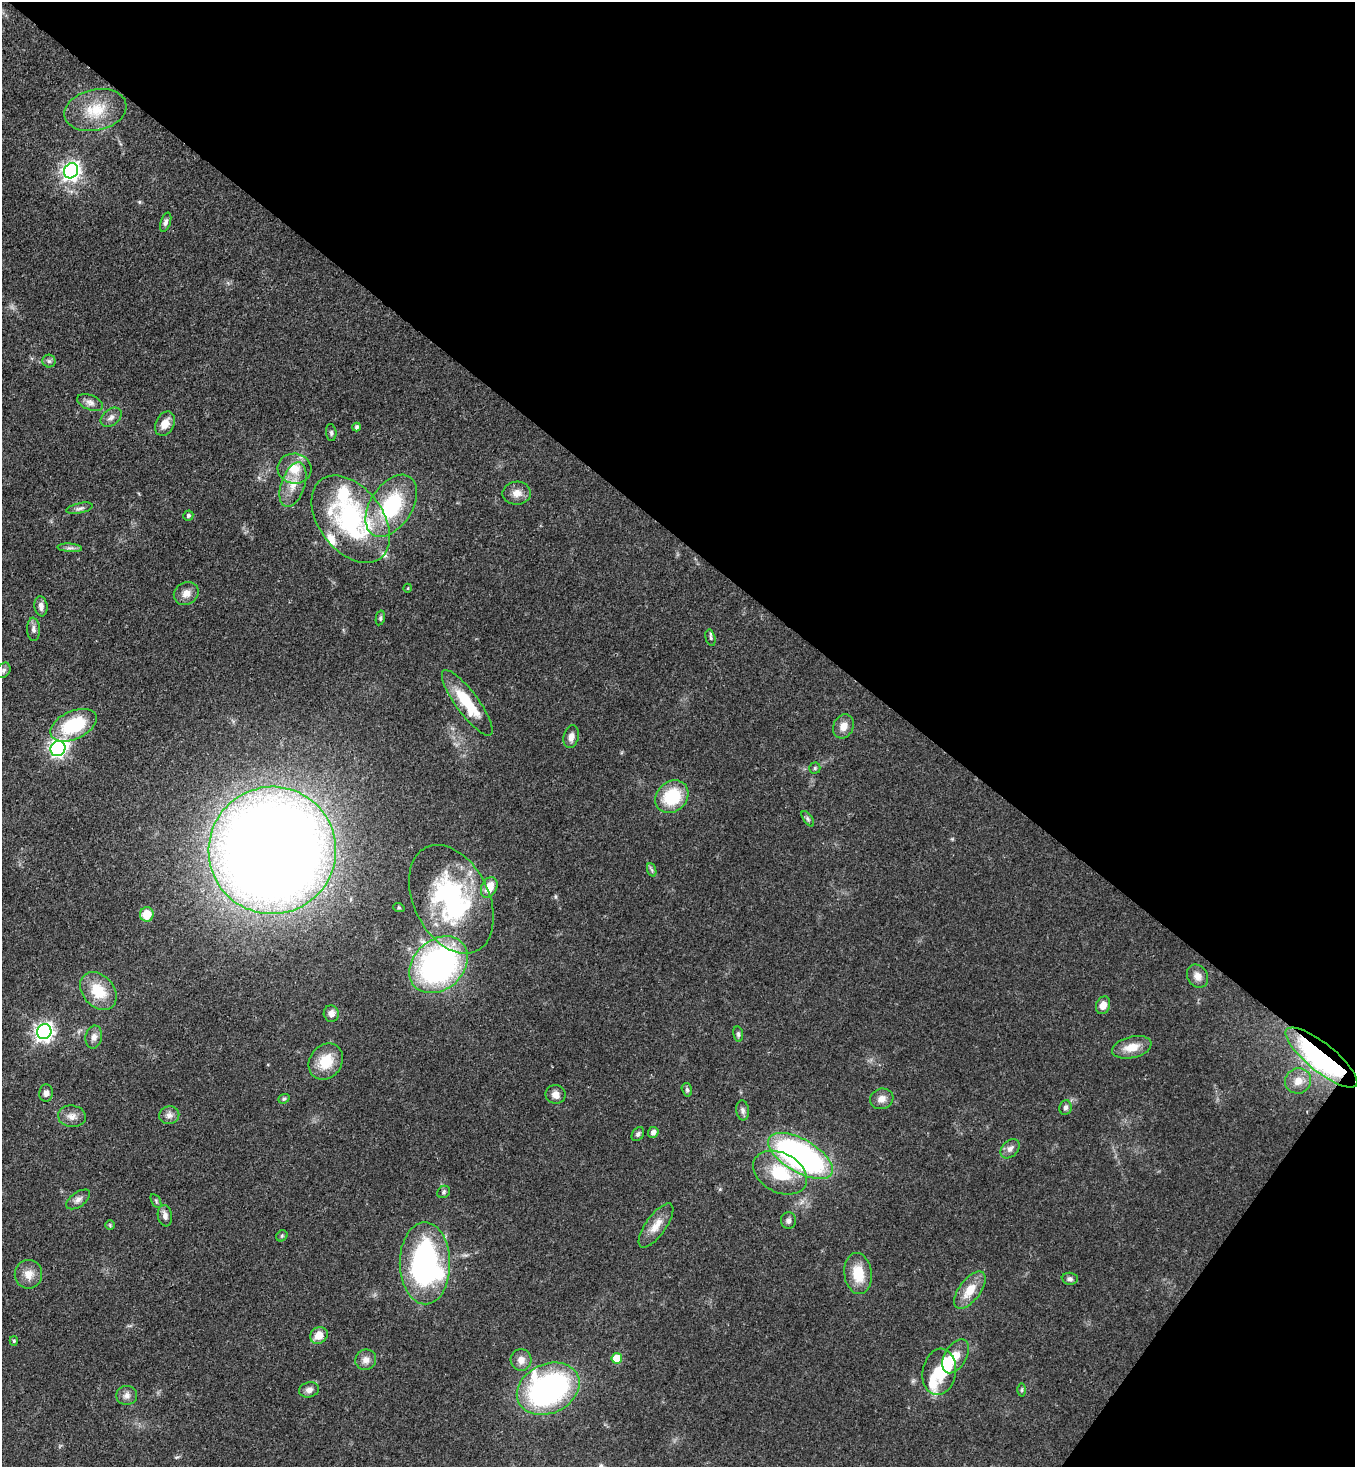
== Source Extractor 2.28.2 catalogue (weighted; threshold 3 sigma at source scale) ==
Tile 8 of 4 x 4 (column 4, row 2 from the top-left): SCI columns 4425-5777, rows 2990-4454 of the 6003 x 5980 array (HDU 1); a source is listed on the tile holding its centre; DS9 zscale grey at full resolution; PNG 1357 x 1469 px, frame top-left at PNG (2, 2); each listed source drawn as its Kron ellipse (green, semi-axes under 4 px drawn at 4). Shown black and unused: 40% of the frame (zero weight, under 3 of 4 exposures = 7% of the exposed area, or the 3 px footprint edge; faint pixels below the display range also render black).
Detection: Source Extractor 2.28.2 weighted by HDU 2 'WHT'; one run over the whole footprint, this tile lists its part. Background 0.0796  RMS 0.0039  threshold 0.0176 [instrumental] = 3 sigma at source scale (4.5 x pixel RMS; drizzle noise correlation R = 1.50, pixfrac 1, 0.05/0.05 arcsec/px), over >= 5 px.
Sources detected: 94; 3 inside a brighter object's white glare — neither listed nor drawn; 3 inside a brighter listed object's ellipse — not listed separately; the other 88 listed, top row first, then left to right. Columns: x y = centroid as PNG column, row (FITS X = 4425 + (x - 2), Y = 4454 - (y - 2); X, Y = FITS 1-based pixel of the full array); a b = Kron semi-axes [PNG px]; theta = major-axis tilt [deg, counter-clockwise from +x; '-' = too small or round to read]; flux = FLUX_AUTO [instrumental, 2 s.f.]
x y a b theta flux
95 110 31 20 13 14
71 171 8 7 - 170
166 222 10 5 71 1.2
49 361 6 6 - 0.93
90 402 13 7 -20 2.1
111 417 12 8 40 2
165 424 13 9 63 4
357 427 4 4 - 0.81
331 433 8 5 -84 0.81
294 469 17 15 -6 7.6
293 485 23 11 71 6.6
517 493 14 11 2 3.6
391 506 34 21 57 34
80 508 13 5 12 1.4
188 515 5 5 - 0.77
351 519 49 32 -53 70
70 548 12 3 -4 1.1
408 588 4 3 - 0.35
186 593 13 11 31 3.3
41 606 10 6 -83 2.1
380 618 7 4 77 0.68
33 629 11 6 -88 1.6
710 638 8 4 -76 0.8
4 670 8 6 55 1.1
467 703 40 11 -53 17
73 725 25 14 25 24
843 726 12 10 63 3.5
571 737 11 7 76 2.3
58 749 8 7 - 130
815 768 5 5 - 0.66
672 797 18 15 42 19
808 819 9 4 -55 0.86
272 850 64 63 - 890
652 870 7 4 -71 0.78
489 887 11 7 64 7.3
451 899 58 37 -64 65
399 908 6 3 -18 0.46
147 914 7 6 - 8.1
439 965 32 25 42 110
1197 976 12 10 -55 2.8
98 991 21 15 -48 12
1103 1005 9 7 69 3.5
331 1014 8 7 - 2.1
44 1032 7 7 - 170
738 1034 7 5 -81 0.84
94 1037 11 8 79 2.1
1132 1047 20 10 14 6.3
1321 1057 44 14 -39 100
326 1061 19 16 52 10
1298 1081 13 12 - 4.4
687 1090 7 5 -74 0.79
46 1093 8 7 - 1.7
556 1094 10 9 - 2.7
284 1099 6 4 21 0.64
882 1099 12 10 19 2.9
1065 1108 7 6 - 1.4
743 1110 10 6 -83 1.4
169 1115 10 9 - 2.2
72 1116 14 10 -7 3.1
653 1132 5 5 - 1.7
638 1134 8 5 53 1
1010 1149 11 8 46 2
800 1156 36 16 -30 120
780 1173 28 19 -27 18
444 1192 7 5 39 0.82
78 1199 13 7 35 2
156 1201 8 3 -60 0.6
165 1216 11 7 -82 1.9
788 1221 8 7 - 1.4
110 1225 5 5 - 0.49
656 1226 26 10 54 5.4
282 1236 6 5 - 0.61
425 1263 41 25 -89 91
28 1274 14 13 - 4.4
858 1274 20 14 -84 10
1070 1279 8 6 -6 1.1
970 1290 22 10 53 7.7
319 1335 9 8 - 5
14 1341 5 4 - 0.54
956 1356 18 11 60 5.3
617 1358 5 5 - 9.8
366 1360 11 10 - 2.5
521 1360 11 10 - 2.9
939 1372 23 16 80 12
548 1389 33 24 25 100
309 1390 10 7 14 2.1
1022 1390 6 4 89 0.57
127 1395 10 9 - 2.1
Overlapping masked pixels (flux is a lower limit): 1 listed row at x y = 1321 1057